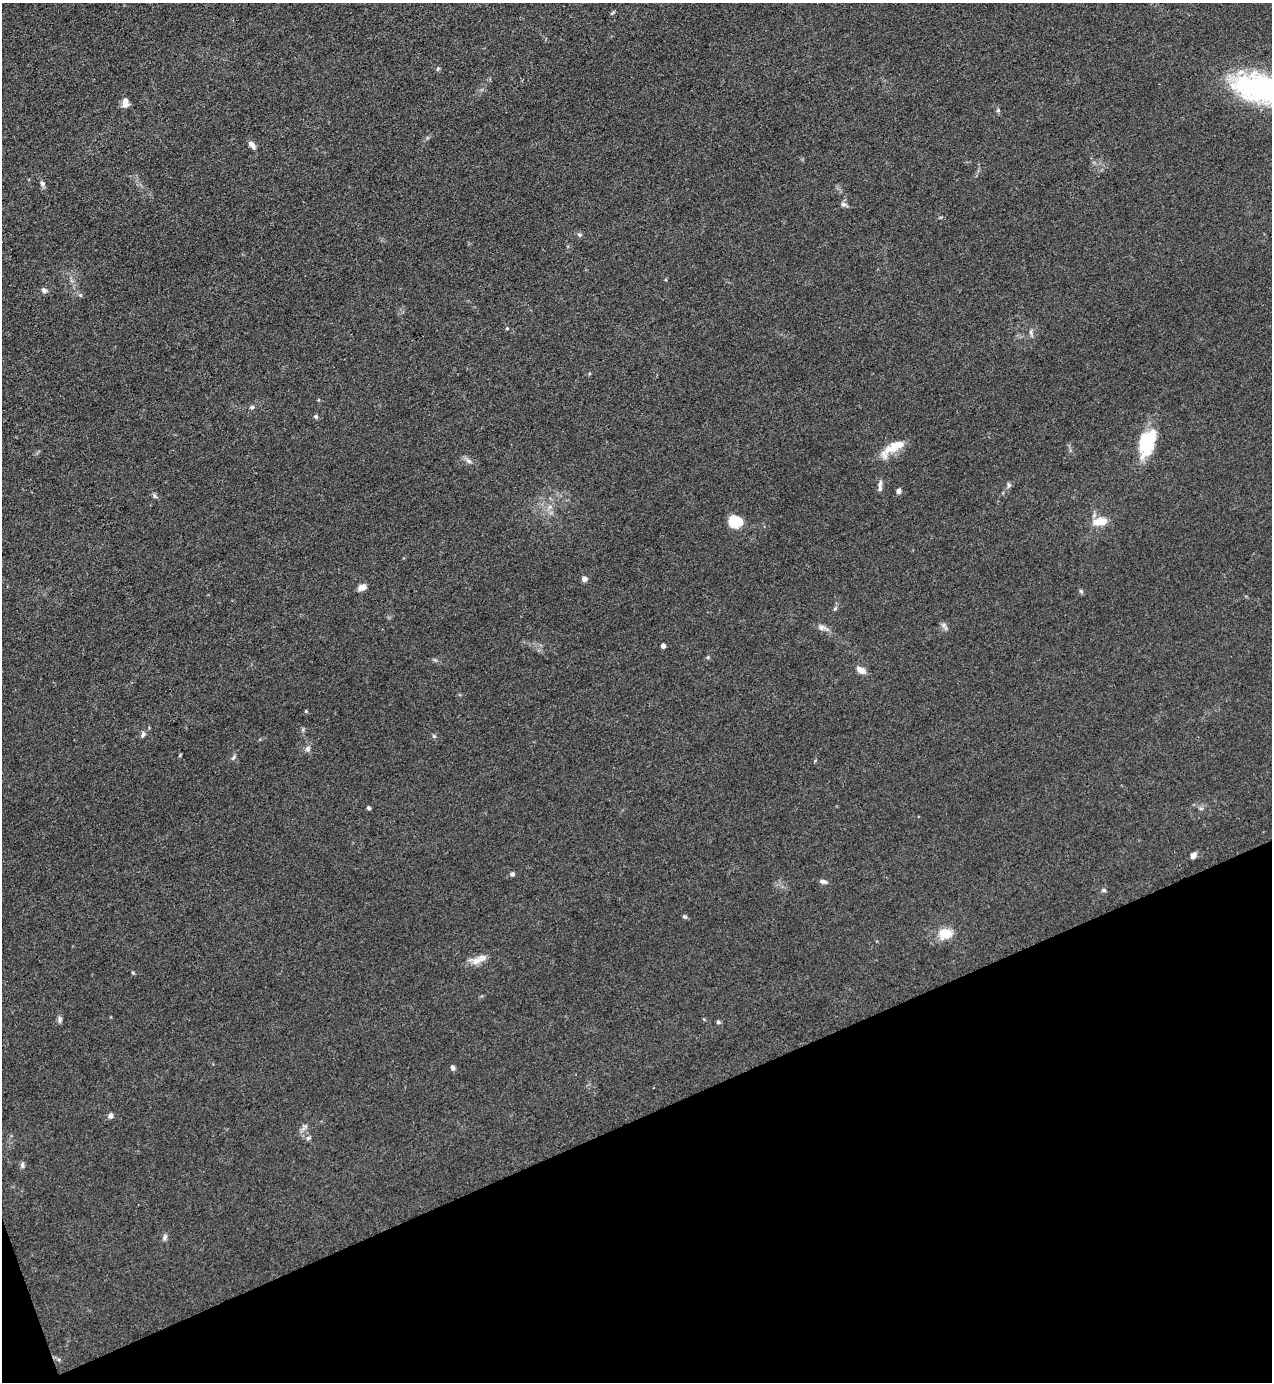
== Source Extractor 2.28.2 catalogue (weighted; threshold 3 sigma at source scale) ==
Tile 14 of 4 x 4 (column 2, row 4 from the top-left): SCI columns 1552-2821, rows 2-1381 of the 5510 x 5523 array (HDU 1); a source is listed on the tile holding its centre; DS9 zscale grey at full resolution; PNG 1274 x 1384 px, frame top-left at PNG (2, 3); no overlay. Shown black and unused: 19% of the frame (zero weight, under 3 of 4 exposures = <1% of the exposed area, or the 3 px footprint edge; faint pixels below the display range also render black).
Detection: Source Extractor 2.28.2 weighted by HDU 2 'WHT'; one run over the whole footprint, this tile lists its part. Background 0.0432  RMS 0.0049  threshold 0.0221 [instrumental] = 3 sigma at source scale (4.5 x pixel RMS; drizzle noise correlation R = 1.50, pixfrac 1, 0.05/0.05 arcsec/px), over >= 5 px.
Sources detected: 58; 1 inside a brighter object's white glare — not listed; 2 inside a brighter listed object's ellipse — not listed separately; the other 55 listed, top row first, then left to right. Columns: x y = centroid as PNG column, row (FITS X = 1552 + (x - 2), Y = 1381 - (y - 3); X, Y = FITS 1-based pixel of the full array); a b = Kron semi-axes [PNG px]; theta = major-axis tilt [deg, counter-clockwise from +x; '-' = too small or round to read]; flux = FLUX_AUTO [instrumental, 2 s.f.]
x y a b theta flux
612 13 6 4 44 0.66
438 69 6 4 60 0.67
1261 89 61 26 -14 92
125 102 11 7 86 3.4
998 110 5 5 - 0.75
252 145 10 6 -46 2.3
42 183 8 6 -71 1.4
844 204 8 6 -21 1.4
579 235 7 6 - 0.99
44 290 8 6 -18 1.3
80 295 6 4 -44 0.67
507 328 4 4 - 0.52
1031 332 9 4 -81 1.1
252 407 7 5 2 0.9
316 417 5 5 - 0.97
1145 438 33 17 58 16
893 448 36 11 32 9.7
469 461 9 6 -40 1.8
1009 485 8 5 -81 1
880 488 11 6 89 1.5
898 491 6 5 - 1.8
154 496 7 4 -88 0.83
734 521 12 9 4 17
1100 521 17 9 10 7.5
584 579 4 4 - 4.4
362 587 9 6 19 3.5
1081 591 6 5 - 0.8
835 608 6 4 20 0.64
944 626 11 6 -57 1.5
821 627 11 8 -6 2
663 646 4 4 - 2.6
861 670 11 7 -31 3.7
306 711 4 4 - 0.48
143 734 9 6 61 1.3
434 736 5 4 - 0.66
308 749 7 7 - 1.5
234 757 9 4 56 1
369 808 4 4 - 0.85
1201 808 6 4 -1 0.82
1193 855 6 5 - 3.2
512 874 6 5 - 0.99
823 882 10 5 -11 1.5
1104 890 7 5 13 0.88
685 917 6 5 - 0.82
945 933 13 10 7 9.7
476 961 19 11 8 4.8
133 973 5 4 - 0.52
60 1020 9 6 87 1.3
718 1022 5 5 - 0.78
453 1068 6 5 - 1.6
111 1115 6 6 - 1.9
304 1127 11 6 48 1.8
308 1138 6 5 - 0.94
22 1165 9 5 88 1.2
165 1237 9 5 68 1.3
Isophote crosses this tile's border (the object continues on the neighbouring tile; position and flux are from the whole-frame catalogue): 1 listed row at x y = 1261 89